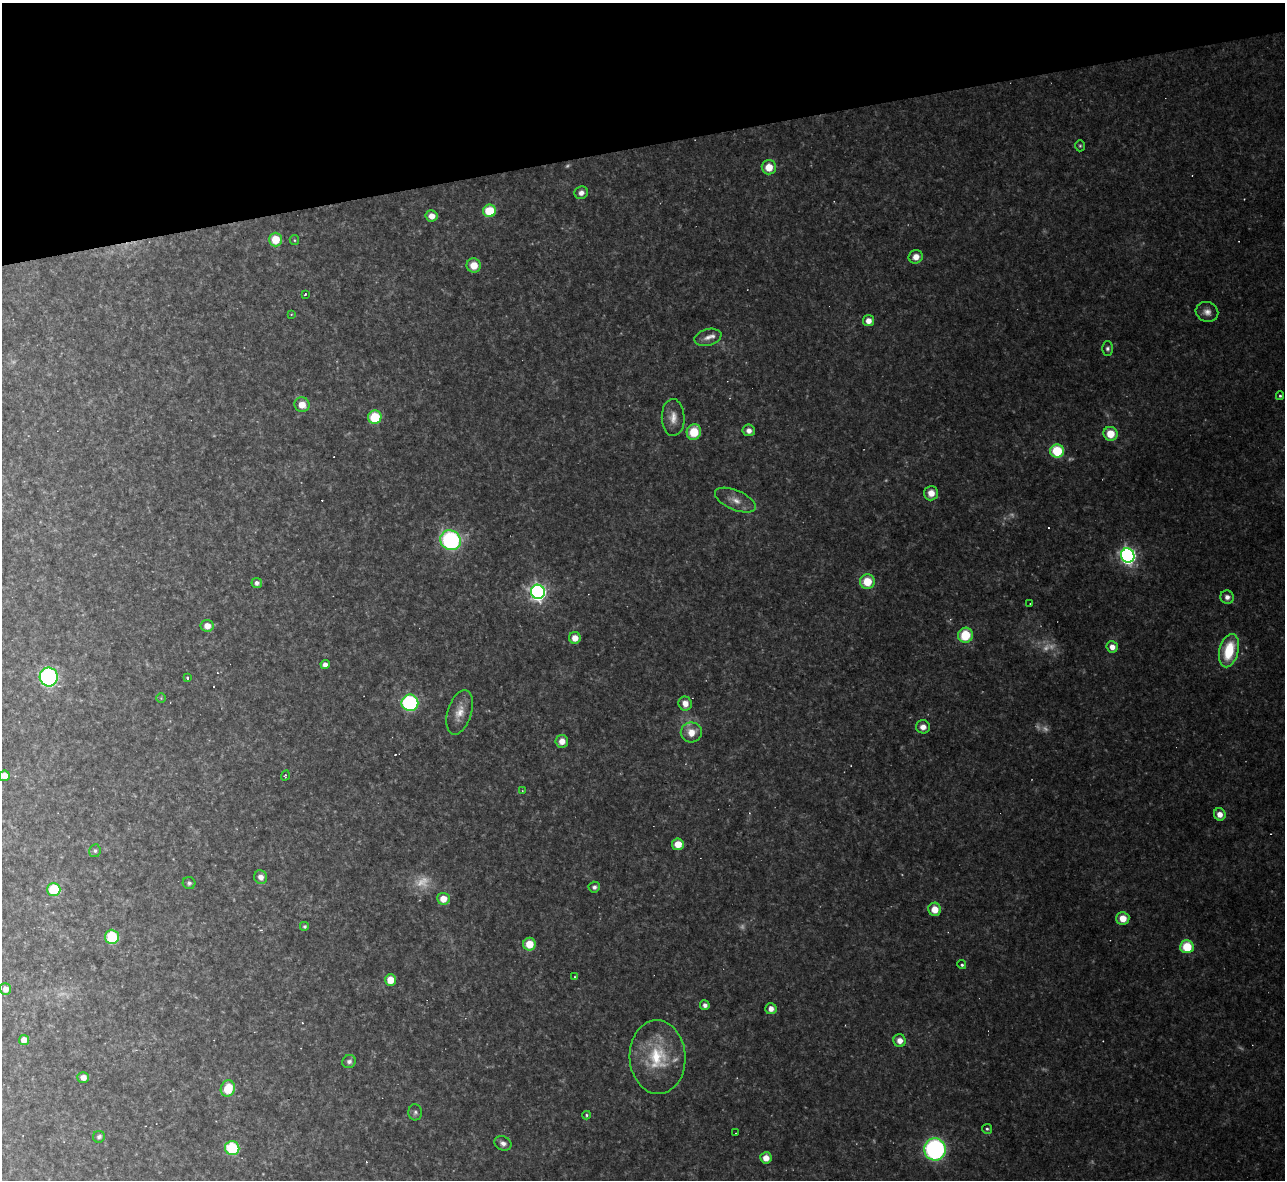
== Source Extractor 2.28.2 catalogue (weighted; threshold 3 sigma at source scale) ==
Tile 3 of 4 x 4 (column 3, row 1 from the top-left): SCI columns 2567-3849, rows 3678-4855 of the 5132 x 5115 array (HDU 1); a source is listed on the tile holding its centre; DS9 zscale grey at full resolution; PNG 1287 x 1182 px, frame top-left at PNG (2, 3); each listed source drawn as its Kron ellipse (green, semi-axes under 4 px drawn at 4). Shown black and unused: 12% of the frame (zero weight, under 2 of 3 exposures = <1% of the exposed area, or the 3 px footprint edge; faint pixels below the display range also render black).
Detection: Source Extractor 2.28.2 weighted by HDU 2 'WHT'; one run over the whole footprint, this tile lists its part. Background 0.175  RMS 0.015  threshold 0.0657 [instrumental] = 3 sigma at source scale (4.5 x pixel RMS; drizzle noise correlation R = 1.50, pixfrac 1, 0.05/0.05 arcsec/px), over >= 5 px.
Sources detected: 108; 13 too faint to see at this stretch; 9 cosmic-ray / hot-pixel residue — neither listed nor drawn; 1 inside a brighter listed object's ellipse — not listed separately; the other 85 listed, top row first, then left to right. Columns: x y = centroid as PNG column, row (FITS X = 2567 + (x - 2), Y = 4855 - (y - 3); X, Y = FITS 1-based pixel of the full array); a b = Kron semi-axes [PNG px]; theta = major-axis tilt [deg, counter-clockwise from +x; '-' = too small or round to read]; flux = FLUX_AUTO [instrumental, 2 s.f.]
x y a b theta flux
1080 146 5 5 - 2.2
769 167 7 7 - 24
581 193 7 6 - 8.5
489 211 6 6 - 53
432 216 6 5 - 14
275 239 7 6 - 35
294 240 5 4 - 1.8
916 257 7 6 - 13
474 265 7 7 - 22
305 294 3 3 - 2.2
1207 312 11 10 - 10
291 315 4 2 - 1.1
868 321 5 5 - 13
708 337 14 8 14 9.9
1107 349 7 5 90 4.2
1280 396 4 4 - 2.4
302 405 8 7 - 18
375 417 7 6 - 63
673 418 18 11 -89 17
749 430 6 6 - 9
694 432 8 7 - 42
1110 434 7 7 - 30
1057 451 7 6 - 74
931 493 7 7 - 16
735 500 22 9 -23 17
451 540 10 9 - 230
1128 555 7 6 - 510
867 581 7 7 - 38
257 583 5 5 - 5.5
538 592 7 7 - 540
1227 597 7 6 - 6.8
1030 603 2 2 - 0.8
207 626 6 6 - 14
965 635 7 7 - 60
575 638 6 6 - 15
1112 647 6 5 - 12
1229 651 17 9 76 68
325 665 4 4 - 9.2
49 677 9 9 - 290
187 678 4 3 - 2.3
161 698 5 4 - 1.6
410 703 8 8 - 230
685 704 7 6 - 12
460 712 23 12 72 21
923 727 7 6 - 9.9
691 732 10 10 - 20
562 741 6 6 - 15
285 775 5 2 - 1.5
4 776 5 5 - 18
522 791 4 4 - 1.4
1220 814 6 6 - 12
678 844 6 5 - 22
95 851 6 5 - 3.1
261 877 7 6 - 9
189 883 6 6 - 3.6
594 887 6 5 - 4.8
54 889 7 6 - 60
443 899 6 6 - 19
935 909 7 6 - 20
1123 918 6 6 - 21
305 926 5 5 - 2.4
112 937 7 7 - 63
529 944 6 6 - 28
1187 947 6 6 - 50
962 965 4 4 - 2.9
575 977 3 3 - 1.3
390 980 6 5 - 24
5 989 6 5 - 10
705 1005 5 4 - 6.1
771 1009 5 5 - 9.5
24 1040 5 5 - 17
900 1041 6 6 - 11
658 1057 37 28 -87 84
349 1062 7 6 - 4.8
83 1077 6 5 - 11
228 1089 8 7 - 35
415 1112 8 7 - 4.1
586 1115 4 4 - 1.9
987 1129 5 5 - 2.6
736 1133 3 2 - 2.4
99 1137 6 6 - 4.2
503 1143 9 7 -26 7
232 1148 7 7 - 99
935 1149 11 10 - 300
766 1158 5 5 - 15
Isophote crosses this tile's border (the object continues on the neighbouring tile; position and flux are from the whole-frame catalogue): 1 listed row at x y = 4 776